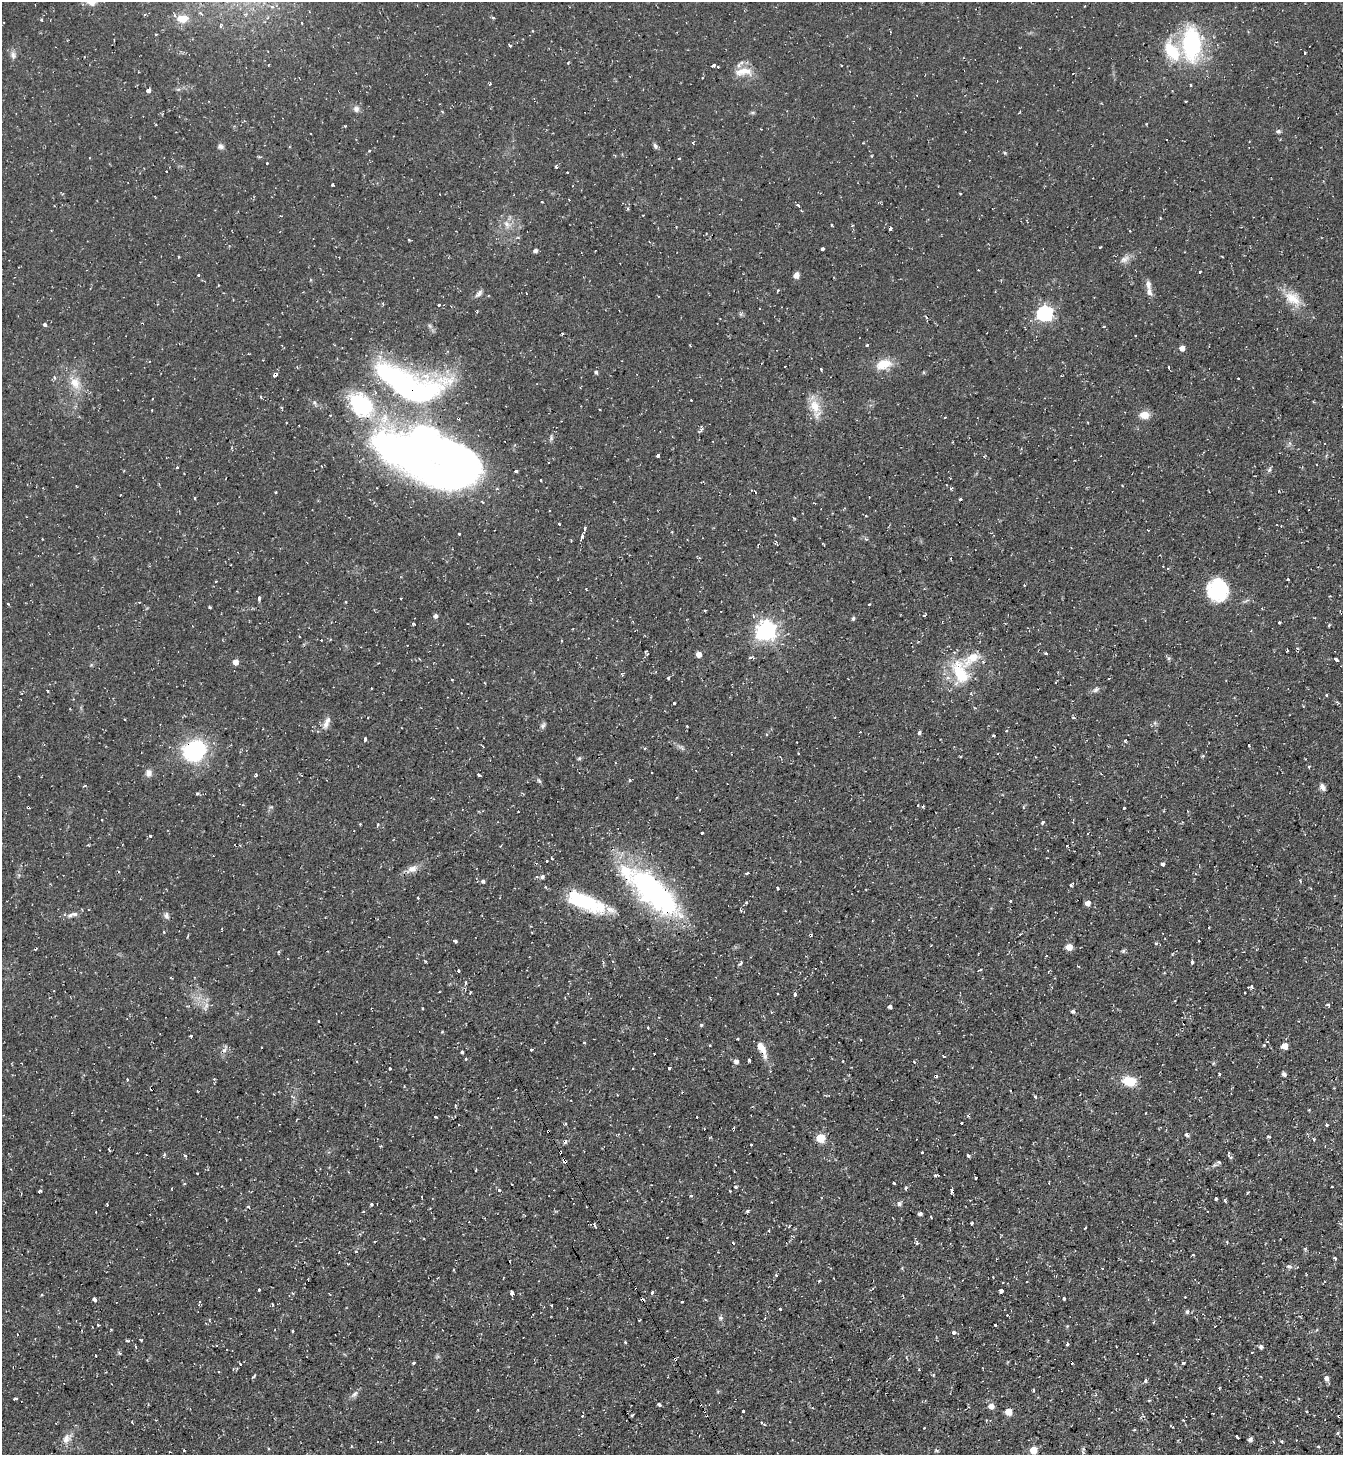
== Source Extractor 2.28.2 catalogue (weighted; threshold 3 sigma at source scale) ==
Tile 6 of 4 x 4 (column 2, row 2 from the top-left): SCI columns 1494-2834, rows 2910-4362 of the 5806 x 5816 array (HDU 1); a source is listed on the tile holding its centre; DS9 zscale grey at full resolution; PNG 1345 x 1457 px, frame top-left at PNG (2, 2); no overlay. Shown black and unused: <1% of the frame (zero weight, under 2 of 3 exposures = <1% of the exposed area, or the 3 px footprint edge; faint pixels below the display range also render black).
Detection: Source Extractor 2.28.2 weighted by HDU 2 'WHT'; one run over the whole footprint, this tile lists its part. Background 0.0591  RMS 0.0061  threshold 0.0274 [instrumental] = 3 sigma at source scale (4.5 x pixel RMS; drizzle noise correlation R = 1.50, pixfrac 1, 0.05/0.05 arcsec/px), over >= 5 px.
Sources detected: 405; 4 inside a brighter object's white glare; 51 cosmic-ray / hot-pixel residue — not listed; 3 inside a brighter listed object's ellipse — not listed separately; the other 347 listed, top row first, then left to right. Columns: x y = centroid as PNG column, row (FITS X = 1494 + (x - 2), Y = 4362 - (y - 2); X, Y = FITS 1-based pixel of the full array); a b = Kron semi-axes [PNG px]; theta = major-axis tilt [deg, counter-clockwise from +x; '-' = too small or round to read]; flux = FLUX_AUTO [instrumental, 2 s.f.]
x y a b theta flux
1085 6 3 2 - 0.4
492 17 4 3 - 1.1
182 19 14 9 3 7.3
42 20 4 3 - 0.77
302 23 3 3 - 1.3
1192 44 27 15 -89 75
510 46 4 3 - 1.2
1172 51 19 11 -56 25
1305 53 4 2 - 0.5
13 55 10 7 -88 2.4
568 63 4 3 - 0.57
713 66 4 3 - 4.6
744 72 27 10 4 8.7
1073 73 3 2 - 0.31
702 78 3 2 - 0.81
490 84 3 2 - 0.93
1190 85 3 3 - 0.87
148 90 4 3 - 12
1186 101 3 2 - 0.63
356 109 9 8 - 2.4
442 112 3 3 - 0.72
761 129 2 2 - 0.41
1278 131 6 5 - 1.2
693 142 4 3 - 0.72
221 146 8 6 -6 1.8
655 146 7 5 -64 1.4
369 151 3 3 - 1.4
1005 153 5 4 - 0.7
679 158 3 2 - 0.9
267 163 3 3 - 0.82
556 167 3 3 - 1.2
568 172 3 3 - 1.2
333 185 3 3 - 1.2
960 193 3 2 - 0.97
569 199 3 2 - 0.75
798 205 4 3 - 3.4
643 215 2 2 - 0.47
507 224 10 7 -40 3.6
832 225 3 2 - 0.73
852 226 4 2 - 0.49
890 228 3 3 - 4.2
409 240 3 3 - 0.65
1100 247 3 3 - 5.3
822 249 4 3 - 8.4
535 250 4 4 - 1.8
178 257 3 2 - 0.65
1124 259 14 8 36 3.5
1200 272 3 3 - 1.4
198 275 3 3 - 1.1
796 275 6 5 - 3.6
778 290 3 2 - 2.1
1149 292 12 7 -80 3.1
479 293 11 5 49 2.1
1293 299 25 13 -31 12
439 305 3 3 - 1.5
477 311 4 3 - 0.53
1045 313 7 6 - 130
44 324 3 3 - 6
430 326 7 4 -71 1.1
690 345 3 2 - 0.48
867 345 3 2 - 1.1
1182 348 5 5 - 3.7
149 362 3 2 - 0.46
883 364 19 11 16 11
821 369 3 3 - 1.1
596 372 4 4 - 0.94
275 374 4 4 - 6.7
1061 376 3 2 - 0.52
1238 378 3 2 - 0.75
75 383 16 12 -58 8.8
408 385 75 31 -20 190
261 397 4 3 - 0.64
691 400 3 3 - 0.59
361 405 22 17 -49 60
815 406 18 12 -74 10
599 409 3 2 - 0.74
330 415 3 2 - 0.4
1144 415 8 6 -3 8.7
945 417 3 2 - 0.74
384 419 18 10 72 9.8
1088 422 3 2 - 0.63
286 423 2 2 - 0.59
702 429 8 4 -86 1.3
427 452 78 36 19 200
657 455 4 3 - 3.8
548 462 3 2 - 0.86
177 468 3 2 - 0.78
1269 470 8 4 59 1.1
516 471 3 3 - 1.7
1123 486 3 2 - 0.52
951 488 4 3 - 0.95
1279 491 3 2 - 0.46
276 492 2 2 - 0.58
120 495 2 2 - 0.39
195 498 3 2 - 1.2
482 502 4 3 - 0.68
866 516 4 2 - 0.48
795 519 4 3 - 0.77
559 524 3 3 - 0.92
1281 526 2 2 - 0.35
584 529 6 3 80 1.9
459 534 3 3 - 1.1
582 536 4 3 - 1.7
571 540 2 2 - 0.53
776 542 5 3 - 0.62
1167 568 3 3 - 0.6
1288 579 2 2 - 0.59
216 581 3 2 - 0.63
1024 585 3 2 - 0.58
1218 590 22 20 -84 38
259 598 3 3 - 1.9
346 602 4 3 - 0.51
8 603 3 2 - 0.91
869 604 3 3 - 1
210 607 3 2 - 0.84
705 610 4 3 - 0.51
924 615 4 3 - 0.75
436 616 5 5 - 1.9
853 618 5 4 - 1
1279 622 3 2 - 0.6
414 624 4 3 - 1.2
766 631 7 7 - 320
561 641 3 2 - 0.58
1287 651 3 2 - 0.64
1046 653 4 3 - 1.9
647 654 5 5 - 1.4
699 654 5 5 - 4.3
751 657 6 3 33 0.89
1168 658 6 4 89 0.96
1336 660 4 3 - 23
236 662 5 5 - 3.7
622 674 5 3 - 0.78
960 674 33 19 -55 26
668 678 3 3 - 1.7
452 680 3 2 - 0.57
1056 682 3 3 - 0.82
484 683 3 2 - 0.6
47 690 4 2 - 0.71
1096 690 9 6 32 1.7
1326 695 3 3 - 0.75
1337 702 5 4 - 0.79
674 703 3 3 - 1.2
1074 717 5 3 - 0.95
326 723 18 7 66 4.1
1155 723 7 4 71 1
543 725 9 5 57 1.5
687 726 3 3 - 0.74
1006 731 3 3 - 1.2
919 733 5 4 - 1.3
994 736 4 2 - 0.56
365 739 4 3 - 1.7
1125 741 3 3 - 0.76
797 742 3 2 - 0.57
1249 745 4 3 - 2.5
483 746 3 2 - 0.67
195 751 25 21 33 54
1203 756 4 4 - 0.66
579 758 6 4 -72 0.77
1309 767 4 4 - 0.64
149 773 9 8 - 3
256 775 4 3 - 0.79
479 775 3 3 - 1.1
629 780 4 3 - 0.61
539 781 7 4 -45 1
85 786 4 3 - 0.73
1322 787 8 6 -53 2.4
197 793 4 4 - 0.83
1023 807 5 3 - 0.55
1124 808 3 3 - 1.1
518 811 3 2 - 0.45
101 820 2 2 - 0.5
1042 822 4 3 - 1.4
360 824 3 3 - 0.54
702 833 3 3 - 1.5
150 836 3 3 - 1.5
1067 845 3 2 - 0.38
552 858 3 2 - 0.83
547 861 3 2 - 0.69
1162 864 4 3 - 6.9
412 869 17 9 22 4.5
747 873 4 3 - 2.5
1195 873 5 3 - 0.62
542 877 7 5 45 1.8
1300 880 4 3 - 0.53
483 881 5 4 - 1.3
1071 885 6 4 53 1.2
777 888 3 3 - 1.1
866 889 3 2 - 0.52
653 892 73 27 -44 130
418 897 3 3 - 2.3
1010 901 3 3 - 0.9
586 902 44 16 -22 45
746 903 4 3 - 1.1
1088 903 6 6 - 2.5
74 914 10 6 10 2.3
166 916 9 6 -84 1.9
164 932 3 3 - 0.57
455 941 4 3 - 1
1198 941 3 2 - 0.84
1156 943 5 3 - 0.86
1069 947 5 5 - 8
1123 951 6 5 - 0.91
278 952 5 3 - 0.55
1192 962 4 3 - 2.2
740 963 5 3 - 1.3
458 970 3 3 - 2.2
980 970 4 2 - 0.54
1251 986 5 3 - 2.2
439 992 2 2 - 0.51
1245 993 3 2 - 0.64
794 995 3 3 - 1.7
1328 1005 4 3 - 1.5
206 1006 8 4 54 1.8
890 1006 4 4 - 2
423 1008 3 2 - 0.62
1073 1011 5 4 - 1.1
319 1021 3 2 - 0.83
701 1025 4 4 - 0.91
648 1028 3 2 - 0.74
442 1032 4 3 - 0.45
191 1036 3 3 - 1
737 1039 3 3 - 0.95
1264 1045 3 3 - 0.51
1285 1046 5 5 - 7.1
762 1048 22 7 -64 7.7
224 1049 12 6 59 2.3
531 1050 3 3 - 0.84
462 1052 4 3 - 1.3
943 1056 3 2 - 1.1
465 1059 4 3 - 0.55
749 1060 4 3 - 2.6
736 1061 5 5 - 2.2
843 1061 2 2 - 0.67
633 1068 3 2 - 0.46
669 1068 3 3 - 1.1
389 1069 3 3 - 4.5
1219 1074 3 3 - 0.66
1284 1074 4 4 - 1.9
127 1080 3 3 - 0.63
1129 1081 14 10 -7 13
1035 1096 4 3 - 0.78
1309 1110 3 2 - 0.55
436 1117 3 2 - 1.2
961 1123 3 3 - 5.2
1326 1125 3 3 - 0.9
1187 1135 6 4 -45 1.3
1268 1137 5 4 - 0.89
709 1138 4 3 - 0.59
820 1138 5 5 - 22
1313 1139 4 3 - 0.99
751 1144 2 2 - 0.58
109 1149 3 2 - 1
922 1152 3 2 - 0.64
968 1155 4 3 - 1.4
185 1156 4 4 - 0.76
564 1160 6 3 -59 9.6
1219 1162 7 5 -20 0.95
476 1170 3 2 - 0.65
936 1175 4 3 - 1.1
976 1178 3 2 - 0.84
184 1183 3 3 - 0.99
894 1183 3 3 - 1.9
736 1187 3 3 - 2.2
905 1188 4 4 - 0.78
171 1189 3 2 - 0.5
499 1190 4 3 - 1.4
40 1191 4 3 - 2.1
952 1191 5 3 - 2.3
691 1196 4 3 - 0.63
1216 1199 3 3 - 0.81
1225 1201 3 3 - 1.7
899 1203 5 5 - 1.9
371 1204 3 3 - 0.75
363 1211 4 2 - 0.55
748 1211 4 3 - 1.2
920 1214 4 3 - 1.3
972 1223 3 3 - 0.9
594 1225 5 2 - 0.76
789 1226 3 2 - 0.51
1227 1242 5 3 - 0.55
733 1243 3 3 - 0.95
917 1243 5 3 - 0.93
355 1251 4 3 - 1.2
1193 1255 3 2 - 0.73
1335 1258 4 3 - 0.85
1289 1266 9 3 -11 1.4
454 1269 3 3 - 0.62
776 1275 3 3 - 0.91
819 1281 4 3 - 0.5
1003 1282 3 2 - 0.38
259 1290 3 3 - 0.51
1000 1291 3 3 - 22
512 1293 3 3 - 5.9
652 1293 3 3 - 1.6
1185 1297 2 2 - 0.51
1064 1298 3 3 - 1.2
94 1299 4 3 - 11
682 1302 3 3 - 1
272 1304 4 2 - 0.49
551 1305 2 2 - 0.52
780 1309 3 3 - 1.5
1187 1312 6 4 75 1.2
1007 1315 3 2 - 0.7
720 1318 7 5 0 1.3
639 1320 3 2 - 0.54
1153 1322 3 3 - 0.78
98 1325 3 2 - 0.83
995 1325 3 3 - 1.3
1067 1326 4 4 - 0.56
111 1329 3 2 - 0.57
1316 1330 5 3 - 0.57
292 1331 3 3 - 2.7
954 1332 4 3 - 4.2
625 1342 3 3 - 1.2
1067 1344 3 3 - 2.5
135 1347 4 3 - 1
1261 1347 5 4 - 1.6
95 1355 3 3 - 1
413 1363 3 3 - 1.4
1183 1363 4 3 - 2.1
233 1369 4 3 - 0.59
219 1372 3 3 - 0.55
1327 1378 8 6 -80 2.1
1145 1381 4 4 - 1.5
354 1394 11 6 46 2.2
15 1398 4 3 - 0.97
1149 1400 5 3 - 0.56
659 1404 4 3 - 3.4
991 1406 5 5 - 4.5
743 1411 3 3 - 0.89
1306 1411 3 3 - 0.8
1008 1412 5 5 - 9.1
582 1416 3 3 - 0.85
631 1416 4 3 - 0.79
1339 1416 3 3 - 0.97
761 1422 5 4 - 0.81
1171 1426 4 2 - 0.77
1134 1430 5 3 - 0.56
1338 1433 5 4 - 0.7
1237 1437 4 3 - 2
66 1439 14 9 68 4.8
1250 1439 6 5 - 1.4
1281 1441 4 4 - 0.76
1318 1446 4 3 - 0.53
184 1450 3 2 - 0.67
1033 1450 5 5 - 12
1083 1452 6 5 - 1.1
Overlapping masked pixels (flux is a lower limit): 9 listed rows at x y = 890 228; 275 374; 408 385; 195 751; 653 892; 586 902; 564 1160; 952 1191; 1339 1416
Unlisted compact peaks at least as high as the median listed source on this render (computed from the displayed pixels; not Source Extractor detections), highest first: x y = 253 1377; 923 807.